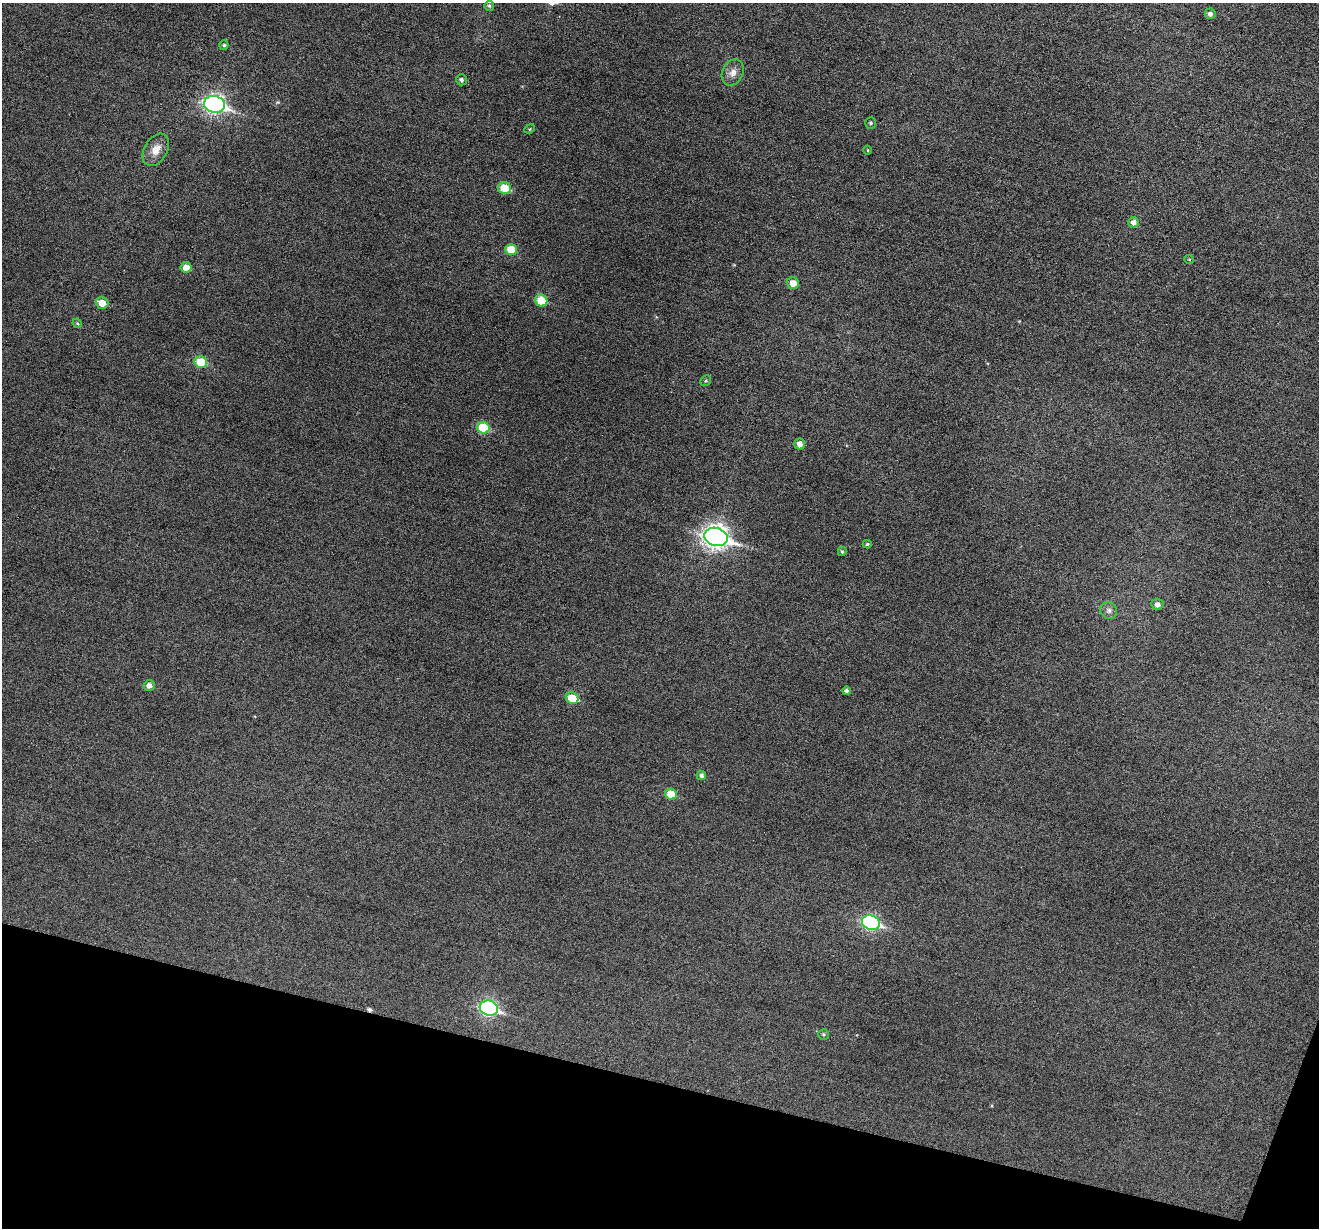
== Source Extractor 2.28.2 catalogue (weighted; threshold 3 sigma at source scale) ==
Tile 15 of 4 x 4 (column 3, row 4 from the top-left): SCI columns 2639-3955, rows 257-1482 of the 5273 x 5289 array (HDU 1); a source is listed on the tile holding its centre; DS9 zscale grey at full resolution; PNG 1321 x 1230 px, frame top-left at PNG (2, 3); each listed source drawn as its Kron ellipse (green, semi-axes under 4 px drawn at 4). Shown black and unused: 12% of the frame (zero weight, under 3 of 6 exposures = <1% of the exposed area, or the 3 px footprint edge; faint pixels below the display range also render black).
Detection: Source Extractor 2.28.2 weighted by HDU 2 'WHT'; one run over the whole footprint, this tile lists its part. Background 0.0472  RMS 0.0054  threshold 0.0222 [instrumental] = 3 sigma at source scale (4.09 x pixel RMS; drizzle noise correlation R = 1.36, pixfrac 0.8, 0.05/0.05 arcsec/px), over >= 5 px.
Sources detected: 37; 1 cosmic-ray / hot-pixel residue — neither listed nor drawn; the other 36 listed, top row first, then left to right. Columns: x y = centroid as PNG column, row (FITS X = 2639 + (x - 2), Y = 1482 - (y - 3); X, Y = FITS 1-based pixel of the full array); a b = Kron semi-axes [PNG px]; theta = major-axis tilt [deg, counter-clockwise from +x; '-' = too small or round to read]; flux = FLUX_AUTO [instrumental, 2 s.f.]
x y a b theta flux
489 6 5 5 - 0.85
1210 14 5 5 - 1.7
224 45 5 4 - 0.83
733 72 13 10 64 3.9
461 80 6 5 - 1.2
214 104 10 8 -10 190
871 123 6 5 - 0.96
530 129 5 4 - 0.64
156 150 17 11 60 6
868 150 4 3 - 0.42
504 188 6 6 - 11
1134 222 5 5 - 2.4
511 250 6 5 - 9.8
1189 259 5 3 - 0.45
186 267 5 5 - 4.4
793 283 6 5 - 5.3
541 301 6 6 - 12
102 303 6 5 - 6.8
77 323 5 4 - 0.53
201 362 6 6 - 15
706 381 6 5 - 0.74
483 428 6 5 - 22
800 444 5 5 - 2.9
716 537 12 9 -17 340
867 544 4 4 - 0.71
842 551 4 4 - 0.71
1157 604 6 5 - 2
1109 610 9 8 - 1.9
149 685 5 5 - 2.5
846 691 4 4 - 1.1
572 698 6 5 - 12
701 775 4 4 - 1.4
671 794 6 5 - 11
871 923 9 7 -18 84
489 1008 9 7 -16 99
824 1034 5 5 - 0.79